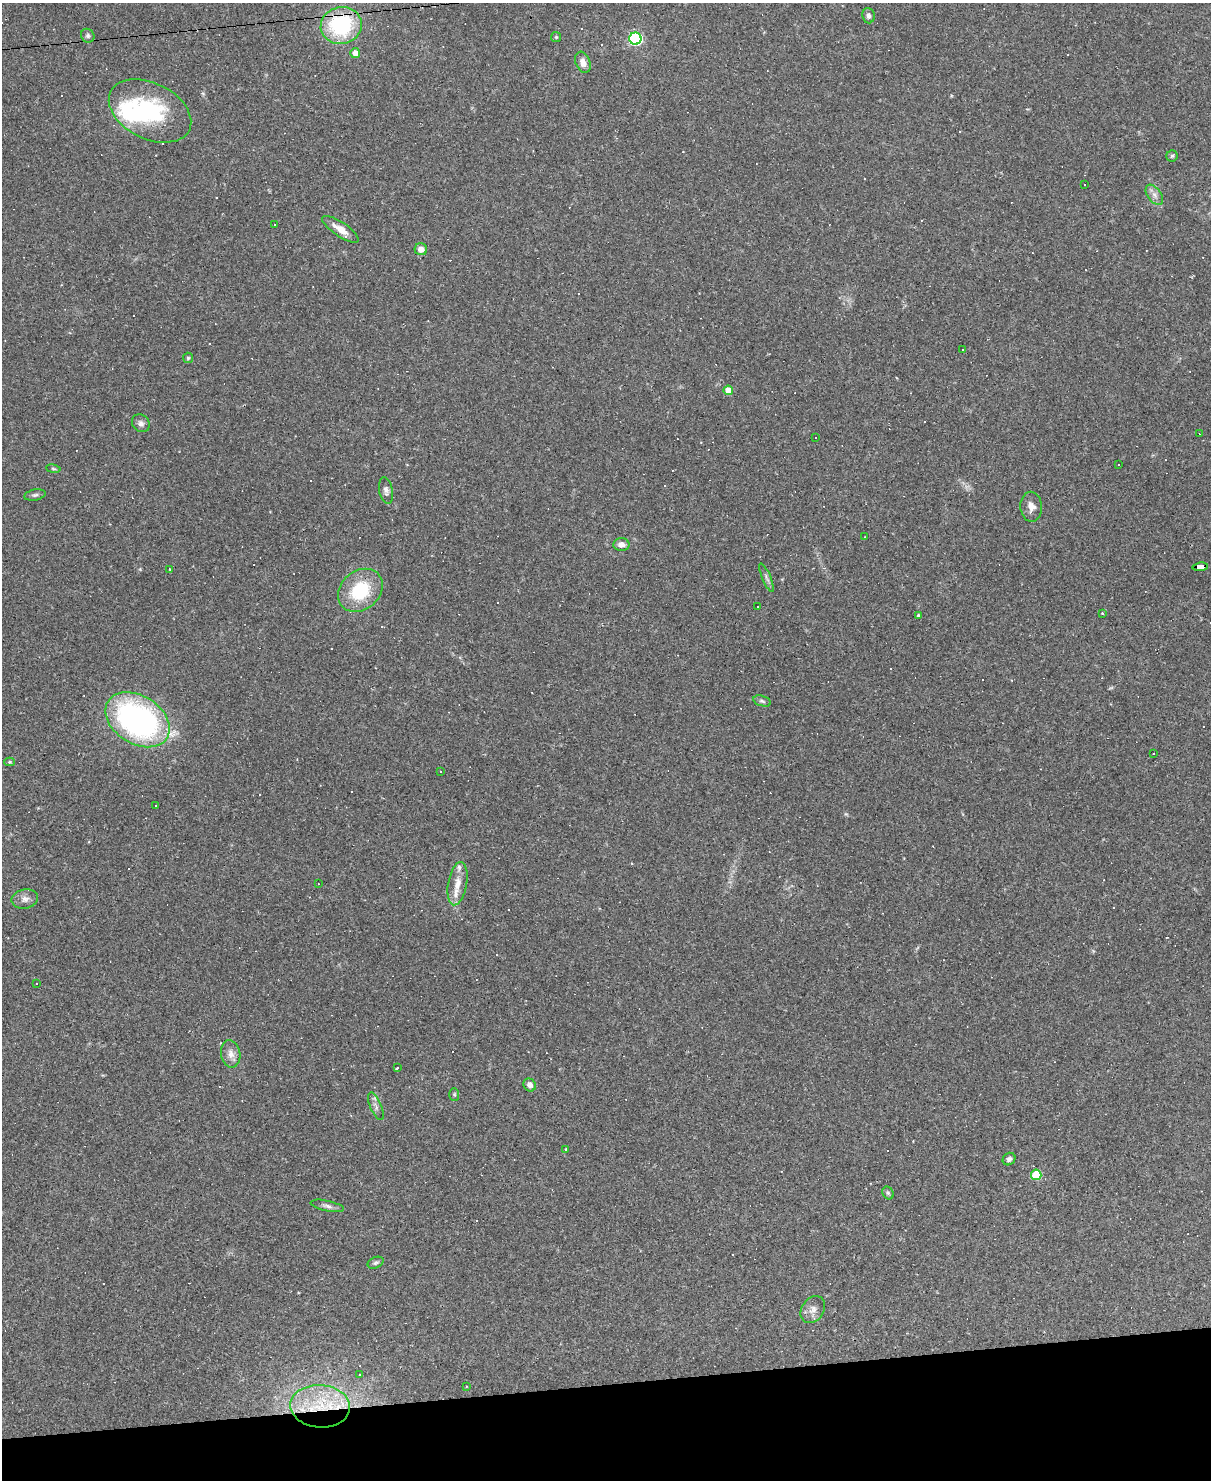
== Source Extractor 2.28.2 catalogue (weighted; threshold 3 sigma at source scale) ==
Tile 10 of 4 x 3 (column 2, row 3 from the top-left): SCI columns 1209-2417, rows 247-1724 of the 4834 x 4815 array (HDU 1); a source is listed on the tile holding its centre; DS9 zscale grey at full resolution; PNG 1213 x 1482 px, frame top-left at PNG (2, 3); each listed source drawn as its Kron ellipse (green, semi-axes under 4 px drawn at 4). Shown black and unused: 7% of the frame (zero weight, under 2 of 3 exposures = <1% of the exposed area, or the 3 px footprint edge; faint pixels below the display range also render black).
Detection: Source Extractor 2.28.2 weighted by HDU 2 'WHT'; one run over the whole footprint, this tile lists its part. Background 0.148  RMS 0.0072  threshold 0.0323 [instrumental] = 3 sigma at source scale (4.5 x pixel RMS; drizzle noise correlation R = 1.50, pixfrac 1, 0.05/0.05 arcsec/px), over >= 5 px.
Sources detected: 122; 2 inside a brighter object's white glare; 58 cosmic-ray / hot-pixel residue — neither listed nor drawn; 3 inside a brighter listed object's ellipse — not listed separately; the other 59 listed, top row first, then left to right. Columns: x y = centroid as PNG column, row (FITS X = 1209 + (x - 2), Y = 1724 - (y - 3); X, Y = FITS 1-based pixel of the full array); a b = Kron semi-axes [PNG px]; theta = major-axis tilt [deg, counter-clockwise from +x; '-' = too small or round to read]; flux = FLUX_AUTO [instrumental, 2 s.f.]
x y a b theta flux
868 16 8 6 -83 2.3
341 25 21 18 13 70
88 36 7 6 - 1.8
556 37 5 5 - 0.93
635 39 6 6 - 110
355 53 5 5 - 5.1
583 62 11 7 -69 4.8
150 111 44 28 -27 66
1172 156 5 5 - 1.2
1084 185 3 3 - 2.2
1154 195 11 6 -53 3.6
274 224 3 3 - 1.5
340 229 21 7 -34 7.7
421 249 6 6 - 4.9
962 349 3 3 - 1.2
188 358 5 5 - 1.1
728 390 5 4 - 11
141 423 10 8 -45 2.8
1199 434 3 2 - 3.1
816 437 3 2 - 0.89
1119 464 3 3 - 1.7
53 469 7 3 -9 0.98
386 490 13 7 -79 3.4
35 495 11 5 11 1.8
1031 507 15 11 -87 5.6
865 537 3 2 - 0.47
621 545 8 6 -2 4.7
1200 567 8 4 6 58
169 569 3 2 - 0.55
766 578 15 4 -67 2.2
360 590 24 19 41 38
757 607 3 3 - 16
1102 613 2 2 - 0.65
918 616 3 3 - 1
762 701 9 5 -17 1.7
138 720 35 24 -32 210
1153 754 2 2 - 0.49
10 762 5 4 - 0.97
440 771 3 2 - 0.53
156 806 2 2 - 0.52
318 884 2 2 - 0.43
458 884 22 9 80 9.5
25 899 13 9 11 4.4
36 984 3 2 - 0.69
231 1054 14 9 -80 5.1
397 1068 3 3 - 28
530 1085 7 6 - 3.5
454 1095 6 5 - 1
376 1106 15 5 -67 3.2
566 1149 3 3 - 0.73
1009 1159 7 6 - 2.3
1036 1175 5 5 - 30
888 1193 7 5 -62 1.2
327 1206 17 5 -12 2.8
376 1263 8 5 23 1.5
813 1310 14 11 54 5.5
360 1374 3 3 - 1.6
466 1386 2 2 - 0.46
320 1406 30 21 -4 42
Overlapping masked pixels (flux is a lower limit): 3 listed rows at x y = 341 25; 1200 567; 320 1406